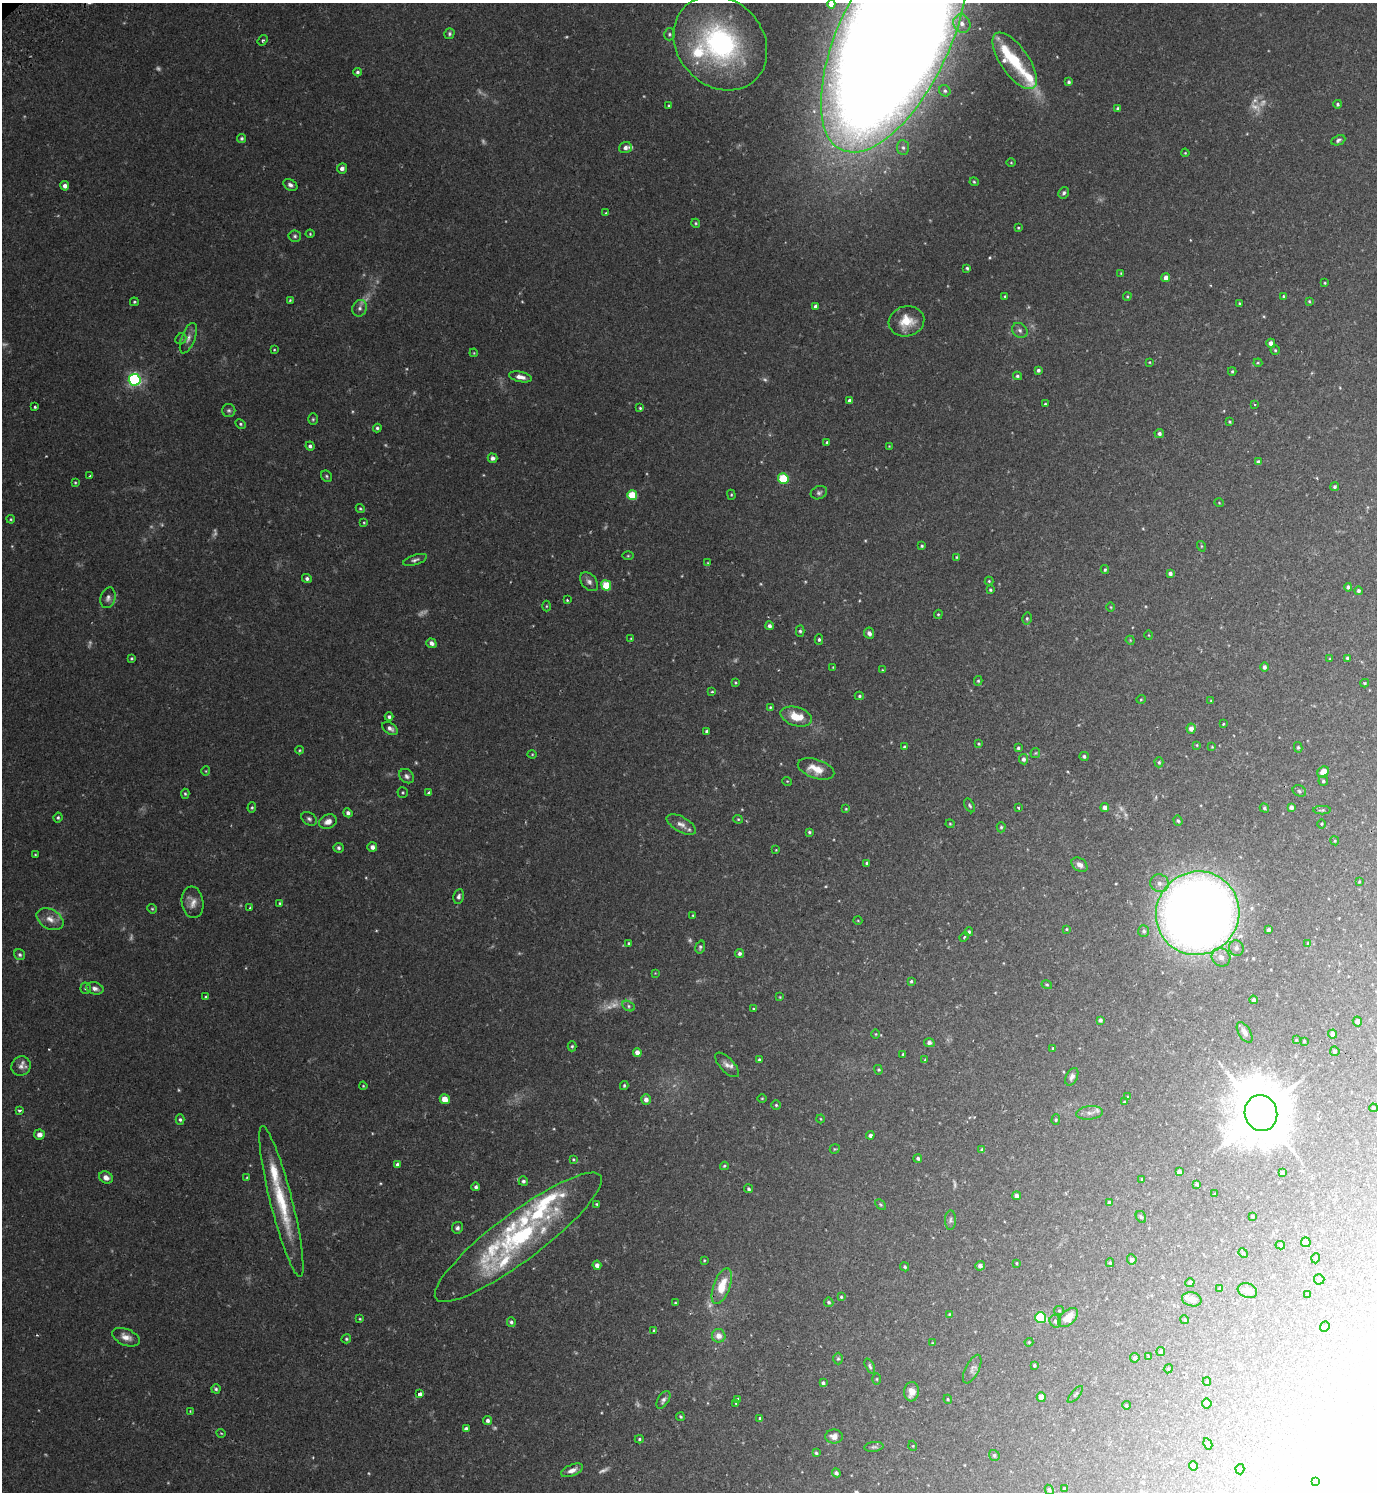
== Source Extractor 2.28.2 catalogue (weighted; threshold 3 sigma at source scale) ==
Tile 6 of 4 x 4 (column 2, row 2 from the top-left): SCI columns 1576-2950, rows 3030-4519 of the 6040 x 6056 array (HDU 1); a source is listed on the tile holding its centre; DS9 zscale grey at full resolution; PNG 1379 x 1494 px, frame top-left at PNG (2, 3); each listed source drawn as its Kron ellipse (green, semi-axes under 4 px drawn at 4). Shown black and unused: <1% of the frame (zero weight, under 2 of 3 exposures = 3% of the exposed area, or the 3 px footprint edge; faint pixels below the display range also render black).
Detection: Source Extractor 2.28.2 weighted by HDU 2 'WHT'; one run over the whole footprint, this tile lists its part. Background 0.0354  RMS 0.0034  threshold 0.0155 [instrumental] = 3 sigma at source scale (4.5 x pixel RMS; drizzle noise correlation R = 1.50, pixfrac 1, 0.05/0.05 arcsec/px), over >= 5 px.
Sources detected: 400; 26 too faint to see at this stretch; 1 inside a brighter object's white glare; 1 cosmic-ray / hot-pixel residue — neither listed nor drawn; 16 inside a brighter listed object's ellipse — not listed separately; the other 356 listed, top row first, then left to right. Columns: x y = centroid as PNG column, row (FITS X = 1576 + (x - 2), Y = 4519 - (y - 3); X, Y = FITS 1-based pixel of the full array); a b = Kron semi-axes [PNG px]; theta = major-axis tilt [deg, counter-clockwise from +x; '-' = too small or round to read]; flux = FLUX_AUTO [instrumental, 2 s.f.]
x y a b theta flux
831 4 4 4 - 1.4
962 24 9 8 - 2.4
449 34 5 5 - 0.61
669 34 6 5 - 0.58
894 38 123 56 65 2300
263 40 5 4 - 0.5
720 43 51 43 -47 60
1015 61 33 14 -55 14
357 72 4 4 - 0.63
1069 82 4 4 - 0.65
945 91 6 5 - 0.76
1338 104 4 4 - 0.58
669 106 3 3 - 0.47
1118 109 4 4 - 0.96
242 138 4 4 - 0.63
1338 140 7 4 25 0.77
625 148 6 5 - 1.3
903 148 7 6 - 0.94
1185 153 4 3 - 0.28
1011 163 5 3 - 0.28
342 168 5 5 - 1.3
974 182 4 3 - 0.39
290 185 7 5 -33 1.1
65 186 4 4 - 1.3
1064 193 6 5 - 0.71
606 213 4 4 - 0.33
696 223 4 4 - 0.39
1018 228 3 3 - 0.33
310 234 4 4 - 0.34
295 236 6 5 - 0.7
967 268 4 3 - 0.54
1121 273 3 3 - 0.28
1166 277 4 4 - 1.6
1325 283 3 3 - 0.32
1005 296 4 3 - 0.42
1127 296 4 3 - 0.39
1283 296 4 3 - 0.35
290 300 4 3 - 0.35
1309 301 4 3 - 0.38
134 302 4 3 - 0.42
1239 303 3 3 - 0.32
815 306 4 3 - 0.87
360 308 8 7 - 1.2
906 321 18 15 15 6.8
1020 330 8 6 -39 1.1
188 338 16 7 70 1.9
181 339 6 5 - 0.56
1271 343 5 4 - 1.8
274 350 4 3 - 0.27
1275 350 4 4 - 0.42
474 353 4 3 - 0.26
1149 362 4 2 - 0.24
1258 363 4 4 - 0.33
1038 370 4 4 - 0.71
1232 371 4 4 - 0.42
1017 376 4 4 - 0.55
520 377 11 5 -12 2.1
135 380 6 6 - 71
850 401 4 4 - 1.1
1045 404 3 3 - 0.39
1254 405 3 2 - 0.51
35 407 3 3 - 0.45
640 408 4 4 - 0.42
229 410 6 6 - 0.75
313 419 6 5 - 0.49
1230 422 3 3 - 0.41
240 424 6 4 -28 0.5
377 428 4 4 - 0.61
1159 433 5 4 - 0.86
827 442 4 3 - 0.47
310 446 4 4 - 0.82
889 446 3 3 - 0.24
492 458 5 4 - 1.2
1258 462 4 4 - 1.3
90 476 3 2 - 0.58
327 476 6 5 - 0.53
783 479 5 5 - 16
75 483 4 3 - 0.34
1335 487 4 4 - 0.68
819 493 8 6 22 0.88
632 495 5 5 - 12
731 495 5 4 - 0.35
1219 503 4 4 - 0.32
360 509 5 4 - 0.43
11 519 4 3 - 0.37
364 523 4 3 - 0.31
922 546 3 3 - 0.41
1201 546 5 3 - 0.33
628 556 5 3 - 0.34
957 557 4 3 - 0.36
415 560 12 5 18 1
708 563 4 2 - 0.23
1105 570 4 3 - 0.52
1170 573 4 4 - 1
307 578 5 4 - 0.81
989 581 4 4 - 0.36
589 582 11 7 -47 1.4
606 585 5 5 - 10
1348 587 4 4 - 0.77
990 590 4 4 - 0.45
1358 591 4 4 - 0.75
108 598 10 7 73 1.4
567 600 3 3 - 0.37
546 606 5 3 - 0.34
1111 607 4 3 - 0.26
938 614 5 4 - 0.35
1027 618 6 4 78 0.64
769 626 4 4 - 1.1
800 631 5 4 - 0.57
869 633 6 5 - 1.2
1149 635 5 3 - 0.28
631 638 3 3 - 0.25
819 639 5 4 - 0.58
1130 640 4 3 - 0.29
431 643 5 4 - 1.2
132 658 3 3 - 0.41
1348 658 4 3 - 0.8
1329 659 4 2 - 0.26
833 667 3 2 - 0.23
1264 667 5 4 - 0.77
882 670 3 2 - 0.22
978 681 5 4 - 0.44
735 682 4 4 - 0.35
1365 683 4 4 - 0.39
712 692 4 3 - 0.45
859 696 4 4 - 0.47
1141 699 5 3 - 0.29
1211 701 4 3 - 0.3
770 707 4 3 - 0.33
796 716 16 9 -17 6.5
389 717 4 4 - 0.75
1223 724 3 3 - 0.37
390 728 8 5 -32 1.3
1191 728 5 4 - 1.9
707 731 4 3 - 0.69
979 744 4 3 - 0.37
1197 745 4 4 - 0.31
904 747 4 4 - 0.45
1212 747 4 3 - 0.25
1298 747 5 4 - 0.45
1018 748 3 3 - 0.52
299 750 4 4 - 0.34
1035 753 5 5 - 0.4
532 754 4 4 - 0.32
1084 756 5 4 - 0.61
1023 759 5 4 - 0.96
1159 762 5 4 - 0.47
816 769 19 9 -18 5.2
206 771 5 3 - 0.26
1323 772 6 5 - 3.9
407 776 8 6 -39 1.1
787 781 5 3 - 0.29
1323 781 5 4 - 0.51
1299 791 7 5 -24 0.63
403 792 5 5 - 0.46
428 793 3 3 - 0.7
185 794 5 4 - 0.48
970 805 7 4 -60 0.6
252 807 5 4 - 0.44
1105 807 4 4 - 1.7
1291 807 4 4 - 1.2
1018 808 3 3 - 0.38
1264 808 5 4 - 0.55
846 809 4 4 - 0.31
1322 810 9 4 0 0.56
348 813 4 4 - 1.1
58 818 5 4 - 0.55
309 819 8 6 -34 0.89
738 819 4 4 - 0.35
1178 821 5 4 - 0.5
328 822 9 7 19 2.4
681 824 16 7 -29 2.2
950 824 4 4 - 0.36
1322 824 4 3 - 0.32
1001 827 5 4 - 0.52
809 832 4 3 - 0.46
1335 841 4 3 - 0.31
372 847 5 5 - 1.3
339 848 5 5 - 0.78
776 850 4 3 - 0.25
35 855 4 3 - 0.28
867 863 4 3 - 0.53
1080 865 9 6 -38 1.5
1359 882 3 2 - 0.25
1160 883 9 8 - 2.2
459 896 7 5 79 0.91
193 902 16 11 -83 2.8
280 903 4 3 - 0.35
250 907 3 3 - 0.32
152 909 5 4 - 0.39
1198 913 42 41 - 480
693 916 4 3 - 0.36
50 919 14 9 -28 3
858 921 4 3 - 0.25
1066 929 4 4 - 0.31
1268 930 3 3 - 0.73
1144 931 6 5 - 0.8
969 932 4 3 - 0.46
964 937 5 3 - 0.36
629 943 4 3 - 0.41
1308 943 4 3 - 0.32
700 947 6 4 73 0.72
1236 948 8 7 - 1.3
739 953 5 4 - 0.89
20 955 6 5 - 0.72
1221 957 10 9 - 2.3
655 973 3 3 - 0.22
911 981 3 3 - 0.43
1047 985 5 4 - 0.42
86 988 5 5 - 0.86
95 988 9 6 -14 1.4
205 996 3 3 - 0.37
780 997 3 3 - 0.26
1253 1000 4 4 - 0.87
629 1006 6 5 - 0.67
754 1009 3 3 - 0.37
1100 1020 4 4 - 0.77
1357 1021 5 4 - 1.4
1245 1032 11 6 -59 1.6
876 1034 4 3 - 0.27
1333 1034 4 4 - 1.2
1296 1040 4 3 - 0.26
1304 1041 3 3 - 0.3
929 1043 5 4 - 0.78
572 1046 5 4 - 0.49
1053 1048 4 3 - 0.32
1335 1051 5 5 - 0.55
637 1052 4 4 - 2
903 1054 3 2 - 0.29
759 1060 3 3 - 0.66
925 1060 4 3 - 0.34
727 1065 15 7 -46 1.8
21 1066 10 9 - 1.9
878 1070 5 4 - 0.36
1072 1077 9 5 64 1.1
363 1086 4 3 - 0.28
624 1086 4 3 - 0.41
1128 1097 4 3 - 0.34
762 1098 4 3 - 0.29
445 1099 5 4 - 3.9
646 1099 5 5 - 1.7
1124 1102 3 3 - 0.32
776 1105 4 4 - 0.48
1373 1108 4 3 - 0.34
19 1111 3 3 - 0.58
1090 1113 13 6 7 1.7
1261 1113 18 16 -75 2100
180 1119 5 4 - 0.66
821 1119 4 3 - 0.28
1056 1120 5 4 - 0.43
39 1135 5 5 - 1.9
870 1135 4 4 - 1
835 1149 5 4 - 0.34
982 1150 4 3 - 0.83
918 1158 4 4 - 0.65
573 1159 4 3 - 0.35
397 1164 4 4 - 0.81
724 1166 4 3 - 0.43
1179 1172 4 4 - 1.4
1282 1173 4 3 - 0.82
106 1177 7 6 - 1.9
247 1178 4 3 - 0.29
1142 1179 3 3 - 0.38
523 1181 5 4 - 0.73
1197 1184 4 3 - 0.5
476 1187 4 4 - 0.79
749 1189 4 4 - 0.59
1214 1194 3 2 - 0.63
1017 1196 4 4 - 1.4
281 1202 78 11 -76 19
1109 1203 4 4 - 1.2
596 1204 3 3 - 0.33
880 1205 6 4 -44 0.42
1252 1216 3 3 - 0.45
1141 1217 6 5 - 0.52
950 1220 9 5 89 0.88
457 1228 6 5 - 0.82
518 1237 103 24 37 48
1306 1242 5 4 - 4.8
1280 1245 5 4 - 0.55
1243 1253 5 4 - 0.38
1316 1258 5 3 - 0.29
1132 1259 5 4 - 1.4
704 1260 3 2 - 0.28
1016 1263 4 3 - 0.27
1110 1263 4 4 - 0.47
597 1265 5 4 - 1.7
980 1266 5 4 - 1.2
905 1267 5 4 - 0.59
1319 1279 5 5 - 0.87
1190 1283 4 4 - 0.99
722 1286 19 8 70 7.9
1220 1288 4 4 - 0.37
1247 1291 10 7 -21 2.4
1308 1294 3 3 - 0.31
841 1297 4 3 - 0.44
1192 1299 10 7 -14 1.9
828 1302 5 4 - 0.6
675 1303 3 2 - 0.25
1059 1311 5 4 - 0.38
949 1314 4 3 - 0.28
1068 1317 12 7 42 4.2
1041 1318 5 5 - 26
360 1319 3 3 - 0.31
1185 1320 4 3 - 0.34
1055 1321 6 5 - 0.83
511 1322 5 4 - 0.71
1325 1327 5 4 - 0.5
654 1330 4 3 - 0.36
719 1336 7 6 - 2.4
126 1337 14 8 -23 2.6
346 1339 5 4 - 0.5
1029 1342 4 4 - 0.33
933 1343 4 4 - 0.28
1161 1352 4 4 - 0.72
1148 1356 4 4 - 0.33
1135 1358 4 4 - 0.75
838 1359 6 5 - 0.51
1034 1365 3 3 - 0.39
870 1366 8 4 -66 0.66
972 1369 15 6 64 1.3
1168 1369 5 3 - 0.34
877 1379 5 3 - 0.38
1207 1382 4 4 - 0.38
823 1383 4 3 - 0.71
216 1389 4 4 - 0.62
911 1392 9 7 85 2.6
420 1394 4 3 - 2.3
1075 1395 10 3 49 0.52
1041 1397 5 4 - 2.7
738 1399 4 3 - 0.44
948 1399 4 4 - 0.33
663 1400 10 5 58 1
736 1403 4 3 - 0.29
1207 1404 5 5 - 0.75
1126 1405 4 4 - 0.5
190 1411 3 3 - 0.25
680 1417 4 4 - 0.41
760 1418 4 3 - 0.48
488 1420 4 4 - 0.88
466 1429 4 4 - 1.1
221 1433 5 3 - 0.28
834 1436 9 7 1 2.3
639 1439 4 4 - 0.44
1208 1444 6 3 -61 0.76
913 1446 5 3 - 0.29
874 1447 9 5 6 0.73
816 1453 4 3 - 0.43
994 1455 5 5 - 0.64
1193 1466 4 4 - 1.1
1240 1469 5 4 - 0.55
572 1470 11 5 23 1.9
836 1473 4 4 - 0.96
1316 1482 3 2 - 0.54
1064 1489 4 3 - 0.37
1049 1490 5 4 - 0.61
Overlapping masked pixels (flux is a lower limit): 2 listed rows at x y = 894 38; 1198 913
Isophote crosses this tile's border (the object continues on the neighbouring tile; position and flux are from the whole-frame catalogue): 3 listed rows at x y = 831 4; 894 38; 720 43